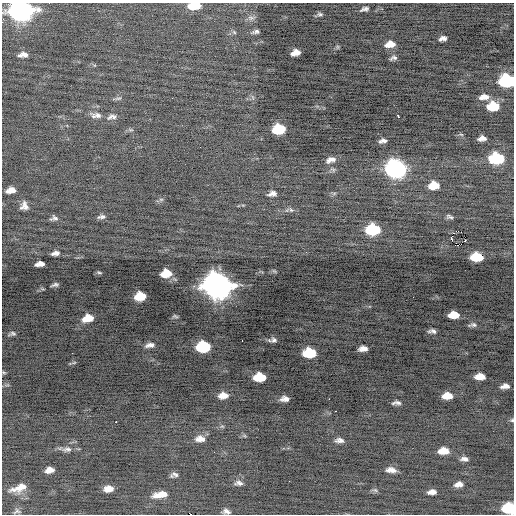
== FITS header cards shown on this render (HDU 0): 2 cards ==
NAXIS1  =                  512 / Axis length
NAXIS2  =                  512 / Axis length

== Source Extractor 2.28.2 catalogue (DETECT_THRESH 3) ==
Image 512 x 512 px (HDU 0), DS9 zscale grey, 1 PNG px = 1 image px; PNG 516 x 516 px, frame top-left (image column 1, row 512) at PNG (2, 3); no overlay
Background -0.277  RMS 0.79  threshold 2.37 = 3 sigma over >= 5 px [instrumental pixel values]
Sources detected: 98; all 98 listed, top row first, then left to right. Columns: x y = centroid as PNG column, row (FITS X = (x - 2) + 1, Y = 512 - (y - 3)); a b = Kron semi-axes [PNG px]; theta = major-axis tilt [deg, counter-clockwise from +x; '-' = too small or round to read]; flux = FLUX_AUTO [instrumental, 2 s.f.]
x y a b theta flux
194 6 11 6 5 1500
364 9 9 4 16 150
20 11 13 9 1 31000
319 14 10 5 14 130
251 18 12 7 1 220
234 32 6 4 -45 75
256 32 9 4 11 160
443 38 7 4 14 240
390 44 9 6 9 580
337 47 6 4 -90 69
295 53 9 5 16 470
23 55 11 6 4 310
393 58 7 4 16 150
507 81 10 8 1 6100
484 97 10 6 6 370
118 98 11 4 13 110
493 106 10 7 3 1600
98 115 17 7 -15 350
398 116 4 3 - 520
112 117 15 7 11 260
279 129 10 7 9 2700
461 134 6 4 -20 68
482 138 7 5 5 270
383 141 7 4 8 200
496 158 11 8 0 3900
331 160 11 6 18 320
395 169 12 9 -4 19000
434 185 9 7 5 950
11 190 9 5 9 400
272 194 9 5 12 230
161 199 7 4 0 85
24 206 8 7 - 290
291 210 7 4 -44 95
101 217 9 5 12 150
449 217 7 4 -17 120
54 218 7 4 8 150
373 230 10 8 1 3900
458 231 2 2 - 300
451 238 4 3 - 1400
465 240 3 2 - 260
461 244 2 2 - 27
458 245 4 2 - 160
55 253 9 5 10 230
477 257 10 7 -2 1600
41 264 6 4 -31 230
37 265 5 4 - 180
274 271 7 4 -44 72
99 273 6 4 -19 80
166 273 10 7 9 1100
55 285 7 3 12 130
217 286 13 10 -4 65000
140 296 9 7 12 1400
454 315 9 6 1 780
175 316 8 4 -6 96
88 318 10 7 14 1000
473 325 11 5 5 150
432 331 8 4 -4 190
12 334 10 5 13 140
274 340 8 7 - 180
242 341 2 2 - 150
150 345 12 6 9 280
203 347 10 7 3 4000
363 349 8 5 3 340
309 353 10 7 -1 2400
74 363 8 4 9 74
4 372 6 4 -29 65
260 377 10 7 0 1600
480 377 9 5 0 650
7 385 7 4 17 83
505 386 8 4 6 280
223 395 9 6 6 470
447 396 9 6 0 740
285 399 8 5 0 280
329 399 2 2 - 220
397 403 8 3 3 170
335 411 3 2 - 86
512 420 6 5 - 80
116 422 2 2 - 690
200 439 12 7 1 390
339 440 10 6 -5 240
67 449 14 7 1 270
443 451 10 6 2 820
464 459 9 5 -4 210
49 470 8 5 12 380
391 470 11 5 -4 340
175 474 9 6 -13 180
239 483 11 6 -5 200
459 484 8 5 10 310
19 488 18 7 18 660
108 489 8 6 4 480
375 490 8 5 -24 110
432 492 9 5 3 320
163 494 10 6 -29 280
158 495 14 7 -1 510
509 508 9 7 6 3500
17 511 10 6 27 140
226 511 8 5 -8 190
191 514 2 2 - 780
At the frame edge (FLAGS 8, measured only in part): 6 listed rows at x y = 194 6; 20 11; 507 81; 512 420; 509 508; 191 514